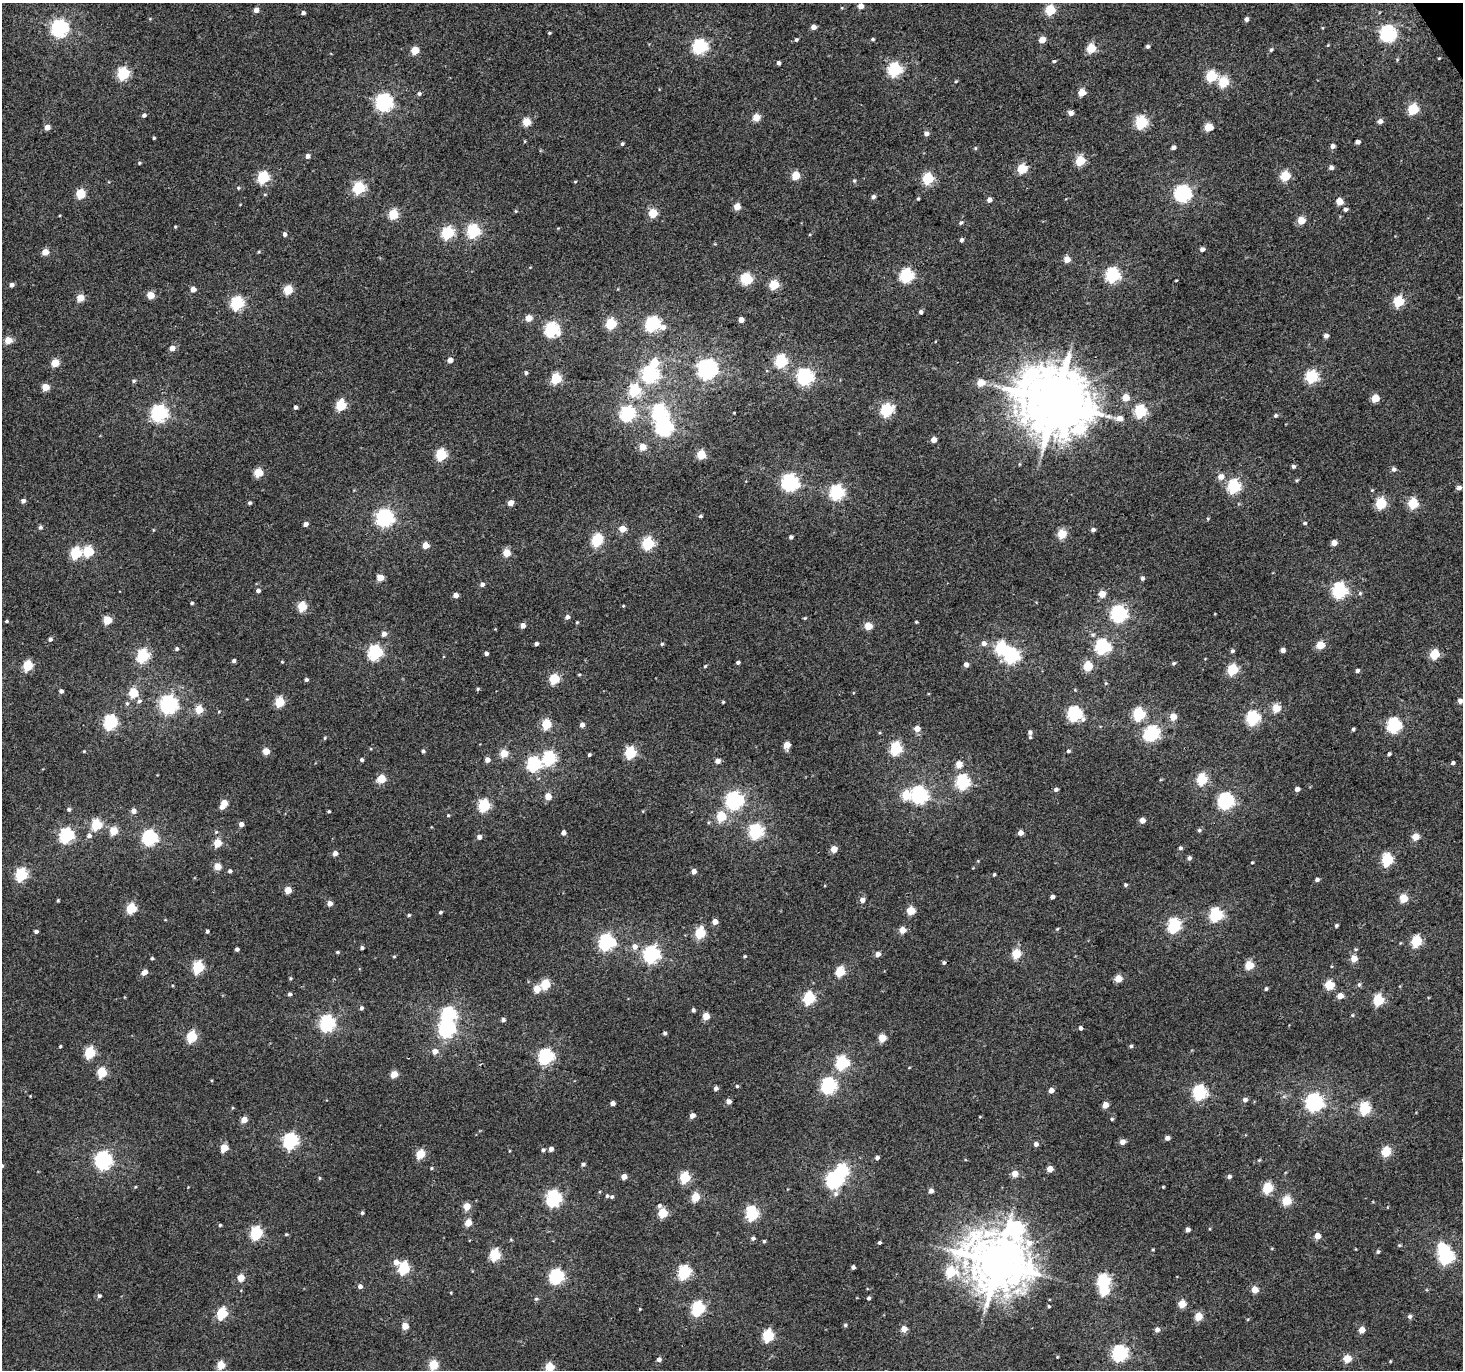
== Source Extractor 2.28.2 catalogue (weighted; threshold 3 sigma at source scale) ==
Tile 10 of 4 x 4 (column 2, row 3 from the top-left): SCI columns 1483-2943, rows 1558-2925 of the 5883 x 5787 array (HDU 1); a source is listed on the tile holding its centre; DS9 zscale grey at full resolution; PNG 1465 x 1372 px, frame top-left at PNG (2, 3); no overlay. Shown black and unused: <1% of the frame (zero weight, under 3 of 4 exposures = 2% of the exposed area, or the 3 px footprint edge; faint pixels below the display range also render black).
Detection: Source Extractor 2.28.2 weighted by HDU 2 'WHT'; one run over the whole footprint, this tile lists its part. Background 0.00159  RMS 0.0052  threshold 0.0235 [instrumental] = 3 sigma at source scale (4.5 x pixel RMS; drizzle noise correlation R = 1.50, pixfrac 1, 0.0396/0.0396 arcsec/px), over >= 5 px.
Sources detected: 475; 6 inside a brighter object's white glare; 1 cosmic-ray / hot-pixel residue — not listed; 1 inside a brighter listed object's ellipse — not listed separately; the other 467 listed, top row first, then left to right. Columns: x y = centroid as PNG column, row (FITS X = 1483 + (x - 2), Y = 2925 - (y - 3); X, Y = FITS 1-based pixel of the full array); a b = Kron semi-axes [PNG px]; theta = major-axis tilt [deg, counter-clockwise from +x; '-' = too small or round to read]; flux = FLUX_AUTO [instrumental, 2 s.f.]
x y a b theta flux
861 6 4 4 - 4.6
256 10 4 4 - 3.4
1050 10 5 5 - 34
303 13 4 4 - 1.4
1246 19 5 4 - 1.9
813 27 4 4 - 3
59 28 7 6 - 190
549 33 4 3 - 0.59
1387 34 6 6 - 160
873 39 5 4 - 0.66
1042 39 5 4 - 7.5
796 40 5 4 - 0.91
1148 46 4 4 - 1.2
700 47 6 6 - 110
1091 48 5 5 - 22
415 50 5 5 - 15
1271 50 6 4 62 0.81
1439 58 4 3 - 0.44
1054 61 5 4 - 0.81
778 63 4 3 - 1.6
894 70 6 6 - 82
123 73 6 5 - 58
1211 76 5 5 - 39
956 81 4 3 - 0.53
1223 82 6 5 - 30
1082 92 5 5 - 12
419 94 6 5 - 1
384 102 7 6 - 180
1413 109 6 5 - 38
1070 113 5 4 - 2.9
144 115 5 4 - 1.5
756 117 5 5 - 10
1380 121 5 5 - 2.6
526 122 5 5 - 17
1141 122 6 5 - 64
47 127 4 4 - 4.2
1208 127 5 5 - 16
926 133 5 5 - 2
154 138 3 3 - 0.64
1357 142 4 4 - 2.2
622 144 4 4 - 0.92
1332 146 5 5 - 1.8
1173 147 4 4 - 1.8
975 148 5 3 - 0.54
308 156 5 5 - 1.9
1080 160 5 5 - 26
139 163 4 4 - 0.49
1331 167 5 4 - 2
1022 168 5 5 - 29
796 175 5 5 - 17
1285 176 5 5 - 30
263 177 6 5 - 56
928 178 5 5 - 42
854 181 5 4 - 0.7
575 182 5 3 - 0.44
238 188 4 4 - 0.62
359 188 6 5 - 56
81 193 5 5 - 24
1183 193 7 6 - 150
265 194 5 3 - 0.46
873 197 5 5 - 1.5
918 199 4 3 - 0.6
989 200 4 4 - 2.8
1340 201 5 5 - 10
737 207 5 4 - 8.7
1346 209 5 5 - 1.3
516 211 5 3 - 0.52
653 213 5 5 - 20
393 215 5 5 - 26
1301 220 5 5 - 11
961 222 6 5 - 0.87
175 227 4 3 - 0.53
473 231 6 6 - 74
448 233 6 5 - 57
285 234 5 4 - 1.5
961 240 5 4 - 1.2
1202 249 4 4 - 2.1
45 252 5 4 - 7.3
259 252 4 4 - 0.49
1067 259 5 5 - 6
906 275 6 6 - 86
1113 275 6 6 - 100
746 279 6 5 - 46
1176 280 4 2 - 0.39
12 285 4 4 - 2
774 285 5 5 - 26
193 289 4 4 - 4
288 290 5 5 - 20
151 295 5 5 - 11
80 298 5 5 - 12
1398 301 5 5 - 38
237 303 6 6 - 78
921 312 4 4 - 1.6
528 318 5 5 - 7.5
741 320 4 4 - 4
611 324 5 5 - 36
653 324 7 6 - 110
551 329 6 6 - 95
1326 336 5 5 - 2.3
8 340 5 4 - 11
172 348 5 5 - 4.2
450 360 4 4 - 3.7
781 361 6 5 - 62
55 363 5 5 - 14
707 369 7 7 - 310
526 373 5 4 - 1.1
650 374 7 6 - 160
805 377 6 6 - 150
1311 377 6 6 - 63
556 378 5 5 - 36
134 381 5 5 - 0.94
980 383 5 5 - 10
45 387 5 5 - 10
634 390 6 6 - 44
1126 397 5 5 - 9
1375 398 5 5 - 12
1055 402 20 18 -28 4200
341 405 6 5 - 34
295 407 4 4 - 1.3
887 410 6 6 - 60
1140 411 6 5 - 61
659 412 7 6 - 110
159 413 7 7 - 140
627 414 6 6 - 99
1276 415 5 4 - 0.89
1119 418 7 6 - 4.3
664 427 7 7 - 180
934 440 4 4 - 4.5
642 447 5 5 - 8.8
701 454 5 5 - 19
441 455 6 5 - 44
1293 466 4 4 - 1.1
1394 469 6 6 - 1.4
258 472 5 5 - 19
1221 477 6 6 - 4.3
1297 480 5 4 - 0.63
790 482 7 6 - 170
1234 486 6 6 - 78
1459 488 5 5 - 2
1372 490 4 4 - 0.51
837 492 6 6 - 99
23 501 4 4 - 1.9
250 503 4 4 - 0.9
510 503 4 4 - 5.6
1381 503 6 5 - 40
1413 503 5 5 - 35
700 516 5 4 - 0.88
385 518 7 6 - 190
1208 518 5 3 - 0.55
1305 523 5 4 - 0.81
306 524 5 4 - 2.1
40 527 5 5 - 1.1
622 529 5 5 - 7.2
153 530 5 3 - 0.43
1093 530 5 4 - 1.5
1062 534 5 5 - 24
791 537 4 3 - 1.3
597 540 6 5 - 48
648 543 6 5 - 55
1334 543 5 4 - 4.3
426 545 4 4 - 7.1
89 551 6 5 - 28
76 553 6 5 - 46
506 553 5 5 - 12
380 577 5 5 - 9.3
1142 578 5 4 - 1.1
482 584 5 5 - 1.7
1339 590 6 6 - 120
258 591 4 4 - 1.6
1360 593 5 5 - 0.76
1102 594 5 5 - 7.4
455 595 4 4 - 3.2
192 603 4 3 - 0.81
302 606 5 5 - 23
623 606 4 3 - 0.48
1119 614 7 6 - 140
567 617 5 5 - 1.8
805 618 5 4 - 0.51
107 620 5 5 - 16
6 621 4 3 - 0.68
577 622 4 3 - 0.51
916 622 4 3 - 0.5
523 625 4 4 - 3.7
868 626 5 5 - 12
384 634 5 5 - 2.8
50 639 5 4 - 1.3
984 643 6 5 - 2.5
536 644 4 4 - 1.2
662 644 4 4 - 0.76
1320 645 5 5 - 14
1102 647 6 6 - 110
177 649 4 4 - 0.98
1283 650 4 4 - 2.5
1232 651 5 4 - 1
375 653 6 6 - 97
486 653 4 3 - 1.3
1435 654 5 5 - 28
143 656 6 5 - 65
1011 656 6 6 - 120
234 661 4 4 - 1.3
282 662 4 4 - 0.45
738 662 4 3 - 1.2
1174 663 4 4 - 0.81
966 665 5 4 - 2.5
28 666 5 5 - 29
705 666 5 4 - 0.59
1088 666 5 5 - 23
1232 670 5 5 - 38
1357 670 5 4 - 1.1
579 675 5 3 - 0.49
554 679 5 5 - 28
306 680 4 4 - 0.97
478 689 5 4 - 0.71
61 691 5 4 - 1.4
133 692 5 5 - 20
139 701 6 5 - 1.3
1460 701 4 4 - 2.5
279 702 5 5 - 26
723 702 3 3 - 0.56
127 703 5 5 - 0.84
168 704 7 6 - 200
1276 708 5 5 - 14
199 709 5 5 - 13
1074 714 7 6 - 100
1139 714 6 6 - 57
1173 717 5 5 - 8
1253 718 6 6 - 83
110 722 6 6 - 91
546 724 5 5 - 26
582 725 4 4 - 2.8
1394 725 6 6 - 100
917 729 5 5 - 5.2
1353 729 4 3 - 0.91
1030 732 5 5 - 1.4
1152 733 6 6 - 87
1030 737 5 4 - 0.6
325 738 4 4 - 0.63
787 745 5 4 - 8.1
896 748 6 5 - 57
84 751 4 4 - 0.44
266 751 5 4 - 10
423 751 4 4 - 0.9
1068 751 5 4 - 0.82
504 753 5 5 - 13
630 753 6 5 - 49
1389 754 4 3 - 0.88
589 755 4 3 - 0.89
549 758 6 6 - 72
362 760 4 4 - 1
487 760 5 4 - 3.7
718 761 5 4 - 3
1453 763 4 4 - 1.3
534 764 6 6 - 88
959 764 5 4 - 9.4
381 779 5 5 - 17
1202 779 6 5 - 37
963 782 6 6 - 92
1056 789 5 4 - 1.4
1297 789 4 4 - 2.4
906 795 5 5 - 20
919 795 7 6 - 170
548 796 5 4 - 8.1
734 800 7 7 - 160
1226 801 7 6 - 150
224 803 5 4 - 7.6
484 805 6 5 - 51
69 809 5 4 - 1.1
133 811 5 5 - 2.7
329 811 4 3 - 0.65
448 815 4 4 - 0.51
721 816 5 5 - 24
1142 820 4 4 - 3.9
241 824 5 5 - 2.4
97 825 5 5 - 36
1199 830 5 5 - 0.93
113 831 5 5 - 13
216 832 5 4 - 0.68
756 832 6 6 - 97
563 833 4 4 - 2.1
1020 833 4 4 - 3.4
66 835 6 6 - 100
89 836 6 6 - 1.9
479 837 5 4 - 2.3
1416 837 5 5 - 8.8
150 838 6 6 - 120
217 843 5 5 - 14
1180 848 5 4 - 1.1
834 849 4 4 - 8.3
335 853 4 4 - 3.1
1189 858 5 5 - 1.5
1387 860 6 5 - 47
1252 863 3 3 - 0.5
217 867 5 5 - 10
230 871 5 4 - 1.2
694 871 4 4 - 3.3
994 874 4 3 - 0.67
21 875 6 5 - 62
1317 880 4 4 - 1.4
1125 885 5 4 - 0.8
288 890 5 4 - 9.1
1052 897 4 4 - 1.7
1403 898 5 5 - 16
58 900 4 3 - 0.61
862 900 5 5 - 3
330 903 5 5 - 3
131 908 5 5 - 28
911 911 5 5 - 16
440 912 4 4 - 0.79
409 915 5 4 - 0.74
1216 915 6 6 - 73
715 922 4 4 - 4.3
1174 926 6 6 - 80
1336 926 4 4 - 0.85
1057 929 5 4 - 0.54
902 930 5 4 - 7.6
36 931 4 3 - 1.3
207 931 4 3 - 0.96
700 933 6 5 - 34
1416 941 6 5 - 36
606 942 7 6 - 130
635 947 6 6 - 3.1
362 948 4 3 - 1.1
237 949 4 3 - 1.4
337 952 4 4 - 0.67
651 954 7 6 - 160
878 954 5 5 - 2.7
1016 954 5 5 - 25
394 956 5 3 - 0.51
745 956 4 3 - 0.64
152 958 4 4 - 0.8
1354 959 5 5 - 7.6
1249 965 5 5 - 16
198 967 6 5 - 47
144 972 7 5 29 3.2
840 972 5 5 - 27
290 978 4 3 - 0.63
1118 979 5 5 - 11
545 984 5 5 - 23
1329 985 5 5 - 22
1359 985 6 5 - 1.1
537 989 5 5 - 9.4
1266 989 5 4 - 0.79
290 994 5 4 - 1.2
1340 996 5 5 - 5.2
809 998 6 5 - 54
1378 1000 6 5 - 35
361 1008 5 4 - 1.1
693 1010 4 3 - 1.3
1352 1015 4 4 - 0.53
706 1016 5 4 - 10
503 1020 4 4 - 1.6
327 1023 7 6 - 140
1081 1028 4 4 - 1.6
447 1029 7 6 - 150
665 1033 4 4 - 1
191 1037 5 5 - 38
882 1038 5 5 - 12
60 1046 4 3 - 0.64
1131 1046 5 4 - 0.94
435 1051 5 5 - 4
90 1052 6 5 - 38
546 1057 6 6 - 120
842 1063 6 6 - 73
102 1072 5 5 - 25
394 1074 5 5 - 11
828 1085 7 6 - 120
737 1086 4 4 - 0.68
716 1088 4 4 - 1.8
1051 1090 4 4 - 3.4
1199 1092 6 6 - 93
1245 1100 5 5 - 1.8
729 1101 5 4 - 2.6
1314 1102 7 6 - 200
613 1103 4 4 - 2.7
1105 1105 5 4 - 6.1
1365 1108 6 5 - 51
692 1115 5 4 - 3
1112 1119 4 4 - 0.76
244 1120 4 4 - 6.6
1167 1138 4 4 - 2.2
290 1141 7 6 - 110
1122 1142 5 5 - 3.5
1036 1144 5 5 - 2
224 1148 5 5 - 14
551 1149 5 4 - 2
543 1150 5 4 - 0.93
1386 1152 5 5 - 23
420 1154 5 5 - 17
877 1158 4 4 - 1.6
103 1160 7 6 - 190
1259 1160 5 4 - 0.56
583 1164 5 4 - 1.1
431 1168 4 4 - 0.53
1050 1169 4 4 - 6.5
1014 1174 5 4 - 6.9
1229 1176 5 4 - 1.5
624 1177 4 4 - 4.2
685 1177 6 5 - 36
319 1178 4 4 - 0.58
834 1180 7 6 - 160
135 1187 5 3 - 0.42
1163 1187 4 3 - 0.41
1268 1188 5 5 - 33
931 1191 5 5 - 2.2
836 1194 8 7 - 2
607 1196 4 4 - 0.82
612 1197 5 4 - 1
695 1197 5 5 - 16
553 1198 7 6 - 120
1286 1201 5 5 - 23
659 1205 6 5 - 1.2
467 1206 5 5 - 9.4
362 1213 4 4 - 0.83
663 1213 5 5 - 22
752 1213 8 6 -74 72
468 1222 5 4 - 9.8
220 1225 4 4 - 0.69
1017 1229 13 11 -60 91
1188 1230 4 4 - 2.1
256 1233 6 5 - 59
286 1234 4 4 - 0.52
1317 1236 5 4 - 5.4
753 1238 5 4 - 1.2
511 1240 5 3 - 0.47
764 1241 4 4 - 0.65
879 1242 3 3 - 0.89
1399 1245 5 4 - 0.56
1153 1249 4 3 - 0.49
1378 1252 5 4 - 0.78
495 1255 6 5 - 40
1445 1256 7 6 - 130
396 1262 6 6 - 3.5
997 1263 17 14 -23 2700
853 1267 4 4 - 1.7
404 1268 6 5 - 51
684 1272 6 5 - 73
950 1272 7 6 - 26
556 1276 6 6 - 100
241 1278 5 4 - 9.6
1103 1281 6 6 - 77
360 1286 5 5 - 2.2
1255 1290 5 4 - 8.7
1104 1291 5 5 - 26
99 1296 5 4 - 1.1
868 1298 4 4 - 1.1
536 1299 6 5 - 0.95
1182 1304 5 5 - 10
1049 1306 4 3 - 0.6
698 1308 6 6 - 81
640 1309 4 3 - 0.37
222 1313 6 5 - 38
1199 1316 5 5 - 14
1410 1316 5 5 - 1.4
845 1325 5 4 - 0.95
405 1326 4 4 - 9.1
904 1329 5 4 - 6.4
1157 1330 5 5 - 2.3
1362 1330 5 4 - 6.9
768 1336 6 5 - 48
1119 1353 7 6 - 130
1057 1357 4 3 - 0.38
1347 1358 5 5 - 13
659 1359 5 4 - 2.2
1390 1361 4 3 - 0.45
221 1365 5 5 - 15
434 1365 5 5 - 23
550 1367 5 5 - 19
Overlapping masked pixels (flux is a lower limit): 1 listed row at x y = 1055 402
Isophote crosses this tile's border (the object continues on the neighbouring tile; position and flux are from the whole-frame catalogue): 1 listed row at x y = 550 1367